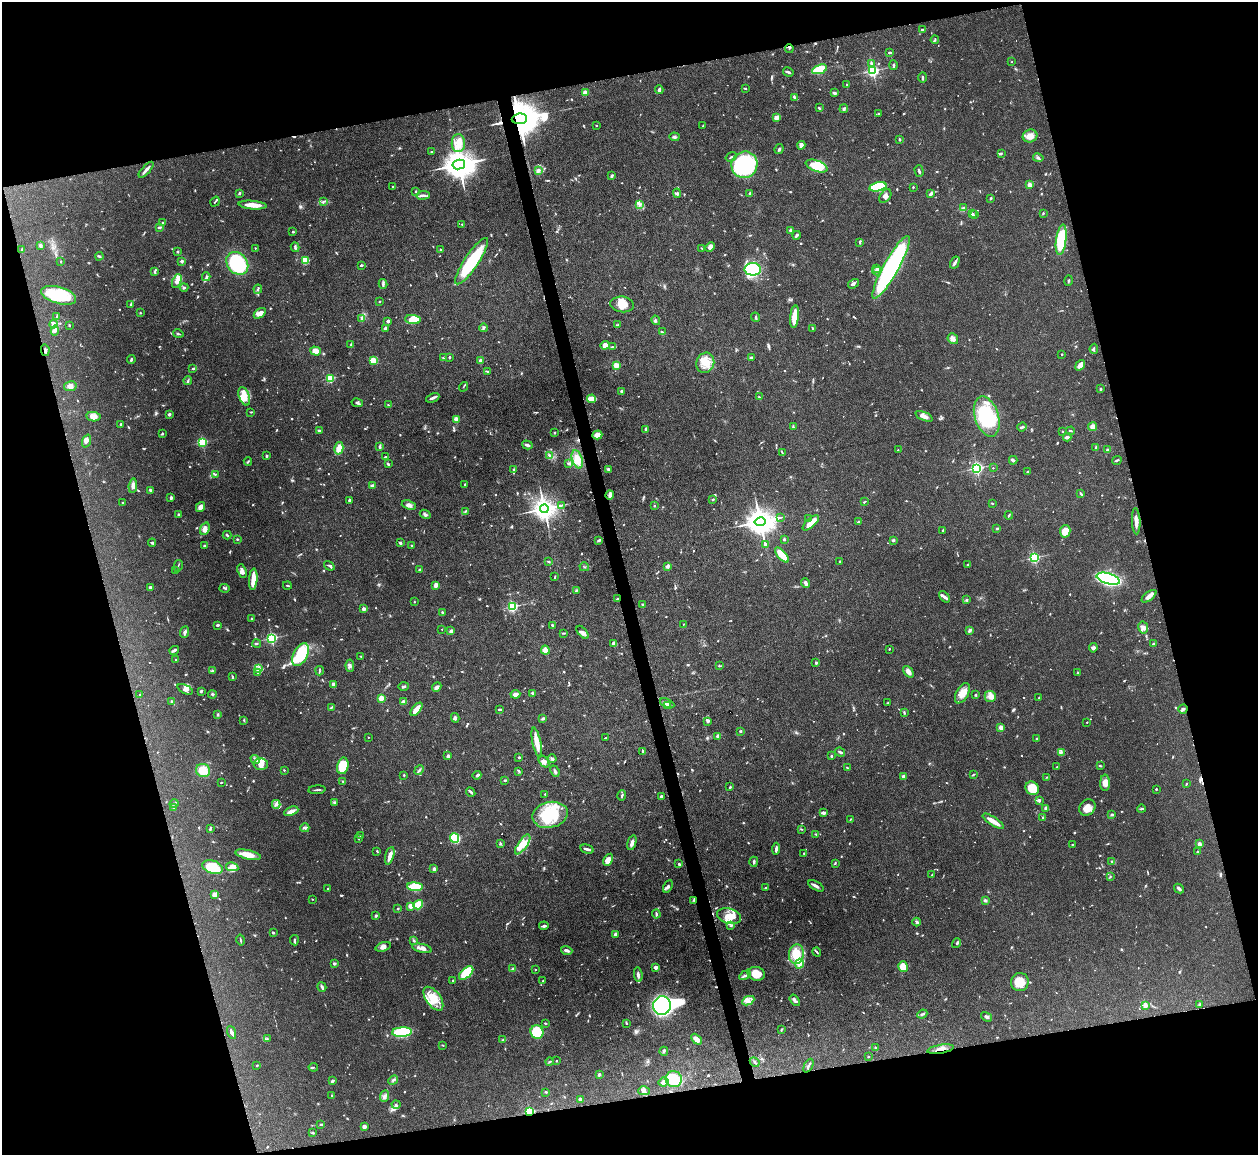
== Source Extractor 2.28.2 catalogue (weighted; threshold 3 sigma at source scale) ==
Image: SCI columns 1-5021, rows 256-4865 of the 5021 x 5000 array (HDU 1 of 3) = the unmasked area's bounding box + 8 px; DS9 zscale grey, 4 x 4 block average (1 PNG px = mean of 4 x 4 image px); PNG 1260 x 1157 px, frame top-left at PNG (2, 2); each listed source drawn as its Kron ellipse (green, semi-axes under 4 px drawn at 4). Shown black and unused: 30% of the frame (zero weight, under 3 of 6 exposures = <1% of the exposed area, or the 3 px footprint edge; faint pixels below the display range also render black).
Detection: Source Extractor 2.28.2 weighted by HDU 2 'WHT'. Background 0.146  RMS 0.0041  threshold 0.0169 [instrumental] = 3 sigma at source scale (4.09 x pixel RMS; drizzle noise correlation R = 1.36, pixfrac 0.8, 0.05/0.05 arcsec/px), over >= 5 px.
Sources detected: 1131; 12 too faint to see at this stretch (4 x 4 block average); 2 inside a brighter object's white glare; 6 cosmic-ray / hot-pixel residue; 2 long thin detections or spike segments (spike, bleed or trail) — neither listed nor drawn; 26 coinciding with a brighter row at this scale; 69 inside a brighter listed object's ellipse — not listed separately; of the other 1014, all 500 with FLUX_AUTO >= 1.75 (the completeness limit of this list) listed and drawn (514 fainter detections not listed), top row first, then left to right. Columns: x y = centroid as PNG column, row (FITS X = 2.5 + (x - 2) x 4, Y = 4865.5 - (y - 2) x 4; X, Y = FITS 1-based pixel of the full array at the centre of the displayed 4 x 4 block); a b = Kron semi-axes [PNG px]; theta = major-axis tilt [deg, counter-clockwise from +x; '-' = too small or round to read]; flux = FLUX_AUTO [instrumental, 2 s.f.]
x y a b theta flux
922 30 3 2 - 3.9
935 40 4 2 - 3.7
789 48 4 2 - 1.9
889 53 3 2 - 3.2
1012 62 2 2 - 1.9
871 63 4 2 - 4.1
893 65 5 2 - 4.1
820 69 8 3 21 110
873 71 2 2 - 550
788 72 5 2 - 4.2
923 78 5 2 - 3.4
847 85 2 2 - 6.5
745 88 3 2 - 2.2
659 90 4 2 - 6.4
585 93 2 2 - 55
834 93 4 2 - 5.2
794 97 4 3 - 4
819 108 3 2 - 3.2
844 109 4 2 - 3.7
878 113 2 2 - 2.1
776 118 4 3 - 14
519 119 7 5 6 8900
596 125 2 2 - 2
703 126 2 2 - 1.9
1030 136 7 6 - 17
674 137 5 3 - 4.3
900 139 3 2 - 3
458 143 9 6 -89 26
801 145 4 3 - 15
779 149 5 2 - 4.2
431 152 2 2 - 1.9
1001 153 3 2 - 2.3
731 157 6 2 34 3.3
1038 158 5 2 - 3.7
459 164 6 4 11 5600
744 165 13 12 - 330
817 166 11 5 -19 67
146 170 10 2 48 12
538 170 4 4 - 6.4
919 171 6 2 -75 4.5
612 176 3 2 - 5.7
1029 185 2 2 - 45
393 186 3 2 - 1.8
878 187 8 4 13 150
913 187 2 2 - 2.7
416 192 3 2 - 2.2
239 193 3 2 - 3.5
677 193 4 3 - 4.8
931 193 3 2 - 9.2
750 194 3 2 - 7.3
423 195 7 2 4 9
885 196 7 5 53 9.6
991 198 3 2 - 3.4
323 201 4 2 - 2.7
215 202 5 2 - 2.7
639 204 3 2 - 4.2
253 205 14 3 -5 30
963 208 2 2 - 5.1
1043 213 2 2 - 2.3
972 214 2 2 - 15
975 215 2 2 - 1.8
163 223 2 2 - 4.3
462 224 2 2 - 2.4
159 228 4 2 - 3.5
791 230 2 2 - 26
293 232 3 2 - 3
796 235 4 2 - 5.9
1061 240 15 5 83 140
860 242 4 2 - 3.3
41 246 3 2 - 6.4
295 247 5 2 - 3.7
710 247 5 3 - 13
255 248 2 2 - 2.9
702 248 4 2 - 2
22 250 4 2 - 4
440 250 3 3 - 2.4
178 252 2 2 - 7.4
99 256 4 3 - 3.4
305 260 4 4 - 34
61 261 2 2 - 1.8
182 261 2 2 - 22
472 261 27 7 56 150
955 262 6 2 61 8.2
237 263 12 10 -50 190
361 265 2 2 - 3.2
891 267 35 7 61 500
877 268 3 2 - 2.4
753 269 8 6 0 190
877 271 4 3 - 7.5
154 272 3 2 - 3.6
206 277 4 2 - 3.7
177 281 7 4 67 13
1069 281 5 2 - 2.3
383 284 5 3 - 4.3
853 284 6 3 32 5.1
184 287 4 2 - 4
258 289 4 2 - 3
58 295 18 8 -16 120
379 301 2 2 - 3.1
622 304 12 8 -7 29
131 305 4 3 - 5.3
140 313 2 2 - 2
260 313 7 3 36 16
57 317 3 2 - 2.4
755 317 5 2 - 3.8
794 317 11 3 85 61
362 319 2 2 - 2.5
413 319 8 4 -5 41
656 320 5 2 - 2.9
388 321 3 3 - 4.4
53 324 4 3 - 5.7
69 325 3 2 - 1.9
618 325 4 2 - 2.4
484 328 4 2 - 3.2
812 328 3 2 - 3
385 329 2 2 - 27
55 330 5 3 - 6.9
662 332 4 2 - 3
178 334 5 2 - 3
953 339 6 5 - 12
351 345 2 2 - 2
605 345 4 4 - 14
612 347 3 2 - 2.5
1094 349 5 2 - 3.1
45 350 6 2 -78 4.9
315 351 5 3 - 23
1062 354 2 2 - 2.4
444 357 4 2 - 2.6
450 357 2 2 - 3.4
751 358 4 3 - 3.9
131 360 4 2 - 4
373 360 4 3 - 33
480 361 2 2 - 31
705 363 10 9 - 33
616 365 2 2 - 92
1080 365 6 4 53 17
193 369 2 2 - 3.4
487 371 2 2 - 1.9
330 378 2 2 - 190
188 381 4 2 - 3.4
70 386 6 5 - 9.8
463 387 5 2 - 2.3
1100 389 3 3 - 2.8
622 391 2 2 - 21
244 396 9 5 -70 24
759 397 3 2 - 1.8
433 398 7 2 24 9.4
592 399 4 2 - 50
357 403 6 3 -12 5.5
388 405 2 2 - 1.8
251 412 3 2 - 2.2
169 414 2 2 - 5.5
924 416 9 3 -23 12
987 416 21 12 -72 160
93 417 7 4 -8 18
456 419 2 2 - 49
121 424 2 2 - 5.5
793 427 3 2 - 2
1022 427 5 2 - 3.2
1093 427 4 4 - 14
646 429 3 2 - 5.6
319 430 3 2 - 5.4
1071 431 4 2 - 2.4
1062 432 2 2 - 2.3
554 433 2 2 - 2.3
162 434 2 2 - 3.8
597 435 5 4 - 22
1067 437 4 3 - 6.8
86 441 7 3 70 8.2
202 442 2 2 - 280
527 445 5 2 - 5.8
380 446 4 2 - 4.7
339 448 6 3 75 27
1096 448 3 2 - 4.8
898 450 2 2 - 2.7
1108 450 3 2 - 6.4
782 452 4 2 - 2.4
549 455 3 2 - 3
266 456 2 2 - 12
385 457 4 2 - 2.7
577 459 9 5 -72 32
1013 460 4 2 - 7.8
1117 460 5 2 - 2.5
248 461 4 2 - 2.5
568 463 4 2 - 3.8
388 464 4 2 - 4.3
977 468 2 2 - 520
993 468 2 2 - 3.1
514 469 2 2 - 2.6
609 470 3 2 - 6
1028 472 3 2 - 2.1
215 474 2 2 - 1.8
373 485 4 3 - 4.9
465 485 3 2 - 3
133 486 7 3 84 12
150 490 2 2 - 13
1081 494 3 2 - 4.5
610 495 4 2 - 13
171 498 3 2 - 6.8
349 500 3 2 - 5.2
713 500 3 2 - 2
865 501 3 2 - 1.8
123 503 3 2 - 2.9
992 503 2 2 - 2.6
409 505 7 4 -19 9.4
561 505 3 2 - 2.7
654 506 2 2 - 6.4
200 507 5 4 - 13
544 509 4 3 - 2800
465 511 3 2 - 2.5
425 514 5 3 - 4.5
179 515 3 2 - 3.6
1009 515 4 2 - 2.9
780 517 3 2 - 1.9
808 519 2 2 - 1.8
1136 521 13 3 -88 19
760 522 5 4 - 4300
858 522 3 2 - 2.8
811 523 10 4 41 27
205 529 6 4 68 18
997 529 3 2 - 2.2
943 530 3 2 - 2.3
1065 531 6 5 - 29
227 535 4 2 - 4.1
237 539 2 2 - 2.3
784 539 2 2 - 13
598 540 4 3 - 3.4
893 540 4 2 - 3.2
152 543 4 2 - 3.6
400 543 3 2 - 5.7
765 544 3 2 - 4.9
204 546 2 2 - 3.9
411 546 2 2 - 3.6
782 555 9 4 -49 46
1034 558 2 2 - 370
840 561 2 2 - 2
549 562 3 2 - 2.7
968 565 3 2 - 3.5
178 566 6 2 78 2.5
329 566 6 2 -35 3.8
668 566 4 3 - 7.8
584 567 5 2 - 1.8
419 570 2 2 - 3.1
175 571 2 2 - 1.9
242 571 7 4 -71 9.3
555 577 4 2 - 2.1
253 579 11 3 85 29
1108 579 12 5 -16 460
806 583 5 2 - 7.9
287 585 4 2 - 2
436 585 4 3 - 14
150 587 3 3 - 4
225 588 5 3 - 3.2
576 591 4 2 - 2.8
1149 596 9 3 37 14
944 597 6 3 -49 7
617 599 3 2 - 1.9
967 600 2 2 - 7.1
415 602 2 2 - 1.8
643 605 3 2 - 2.9
512 607 2 2 - 390
363 609 2 2 - 33
442 612 3 2 - 2.4
251 618 2 2 - 5.5
683 624 2 2 - 1.9
218 625 3 2 - 5
552 625 2 2 - 3.9
1143 628 6 5 - 10
442 629 2 2 - 1.8
451 631 4 3 - 4.5
970 631 4 3 - 5.6
185 632 6 3 69 6.4
583 632 8 3 -49 7.2
563 633 3 2 - 2.5
272 638 2 2 - 440
257 643 4 2 - 2.8
613 643 3 3 - 6.8
1153 644 2 2 - 3
1093 648 4 3 - 5.4
889 649 2 2 - 2
174 650 5 3 - 5.8
545 650 5 4 - 20
300 655 12 7 62 140
361 656 2 2 - 1.8
175 659 2 2 - 2.4
816 663 2 2 - 11
350 666 6 3 -86 6.1
719 666 2 2 - 2.2
258 668 4 3 - 5.1
212 671 3 2 - 2.4
319 671 5 2 - 2.8
908 672 6 4 -49 13
258 673 2 2 - 1.9
1078 673 3 2 - 2.1
232 677 3 2 - 3
333 684 3 2 - 11
404 686 5 2 - 3.7
437 687 5 3 - 8.5
185 689 8 4 -25 9
201 691 2 2 - 3.7
533 693 4 2 - 3.4
962 693 11 6 60 24
212 694 4 2 - 3.1
515 694 5 4 - 11
140 695 2 2 - 1.9
976 695 2 2 - 8
990 696 6 5 - 14
381 698 2 2 - 71
1039 698 2 2 - 1.9
172 702 3 2 - 2.2
403 702 4 2 - 12
667 703 7 2 -24 9.1
888 703 3 2 - 2.2
667 706 2 2 - 13
331 707 3 2 - 2.6
416 709 8 3 51 37
1183 709 5 3 - 6.5
499 710 4 2 - 4.3
904 713 3 2 - 2.7
218 715 3 2 - 3.1
455 718 5 3 - 4.4
543 718 3 3 - 3.4
244 720 3 2 - 2
707 722 3 3 - 2.8
1087 722 2 2 - 3.1
1001 727 2 2 - 44
740 731 3 2 - 3.3
718 736 2 2 - 35
368 737 2 2 - 2.2
605 738 3 2 - 2
1036 739 2 2 - 3.1
537 743 15 4 -78 34
642 751 3 2 - 2.1
840 752 5 2 - 4.7
1061 752 4 2 - 3.3
448 756 4 3 - 4.9
831 756 2 2 - 11
519 757 2 2 - 5.2
255 759 5 2 - 4.1
552 759 4 3 - 4.6
544 761 7 4 -52 8.6
261 764 7 6 - 18
343 766 8 5 77 63
1100 766 3 2 - 2.8
847 767 2 2 - 1.8
1057 767 2 2 - 3.3
203 770 7 6 - 35
284 770 2 2 - 2.5
419 770 5 2 - 3.1
519 771 3 3 - 2.8
555 771 6 3 -66 5.2
404 775 2 2 - 4.8
477 775 4 2 - 3.6
973 775 2 2 - 1.8
903 776 2 2 - 12
1047 777 3 2 - 2.3
505 780 3 2 - 3.3
343 781 4 2 - 2.2
221 782 2 2 - 2.3
1105 783 8 5 89 14
1186 784 3 2 - 2.2
730 787 3 2 - 2.8
1032 788 7 6 - 58
1156 789 2 2 - 2.6
317 790 8 2 5 4.5
471 792 5 2 - 4.4
545 794 2 2 - 5.3
622 795 5 2 - 3.8
661 796 2 2 - 17
1039 800 3 2 - 2.8
334 802 3 2 - 2.2
174 803 4 2 - 4.5
276 804 4 4 - 7.6
174 807 2 2 - 4.7
1045 808 3 2 - 5.4
1087 808 9 7 44 24
1141 809 4 2 - 4
291 811 7 3 23 15
823 813 4 3 - 6.8
550 815 18 13 13 130
1112 815 3 2 - 3.6
1043 817 2 2 - 2.4
851 819 4 2 - 1.8
993 821 12 2 -33 32
210 828 4 2 - 3
305 828 4 4 - 5.6
801 829 3 2 - 2
816 834 3 2 - 2.9
360 835 2 2 - 1.9
358 838 4 2 - 2.5
455 838 5 4 - 88
632 843 7 3 73 13
500 844 4 3 - 3.3
523 844 11 4 55 21
1199 844 2 2 - 24
1072 845 2 2 - 1.9
587 849 7 2 -14 8.3
776 849 6 2 84 6.9
377 851 3 2 - 2
1198 852 3 2 - 2
804 853 2 2 - 2.2
248 855 13 4 -13 28
390 856 9 3 74 19
608 860 6 3 60 20
1112 861 3 2 - 2.2
754 862 5 2 - 3.9
835 863 3 2 - 2.4
679 864 4 3 - 3.8
213 867 10 6 -18 92
232 867 6 4 -12 16
434 869 2 2 - 23
932 875 2 2 - 2.5
1110 876 3 2 - 2.3
668 886 7 4 63 6.2
816 886 8 2 -30 7.7
415 887 8 4 -4 73
765 888 2 2 - 3.3
1179 888 5 2 - 6.5
328 889 2 2 - 1.8
215 894 4 3 - 16
312 899 2 2 - 2.3
694 900 3 2 - 2.5
985 900 3 3 - 4.3
418 905 5 4 - 63
410 906 2 2 - 44
398 909 2 2 - 3.4
656 914 4 2 - 4
376 916 2 2 - 6.3
729 916 12 7 -16 31
917 922 4 3 - 5.3
544 926 5 2 - 6.1
731 926 3 2 - 2
273 933 2 2 - 3.7
615 934 4 2 - 6.9
241 940 5 2 - 2.8
294 940 5 2 - 4
414 941 3 2 - 3
957 943 5 2 - 4
383 947 8 4 18 9.5
422 948 10 4 -14 16
567 950 6 2 -17 9.1
817 952 5 2 - 2.8
796 954 10 7 84 63
334 963 3 3 - 3.6
799 964 5 4 - 14
656 967 2 2 - 12
903 967 5 5 - 39
512 969 3 2 - 2.4
535 970 2 2 - 1.9
466 973 9 4 43 100
756 974 8 7 - 42
638 975 7 3 -81 8.6
745 975 6 2 29 5.7
453 980 2 2 - 1.8
543 981 2 2 - 2.6
1020 982 9 9 - 38
322 987 5 2 - 6.8
433 999 13 7 -55 40
795 1000 6 3 -55 7
748 1001 6 4 25 13
1145 1005 4 2 - 16
1199 1005 3 2 - 4.5
662 1006 9 9 - 390
922 1014 5 2 - 4.9
986 1017 6 2 -33 4.1
545 1023 3 2 - 1.9
626 1023 3 2 - 2.7
781 1030 3 2 - 1.8
232 1032 6 2 -67 9.4
402 1032 10 4 4 170
537 1032 7 6 - 110
267 1039 4 2 - 2.4
696 1039 6 4 -47 15
503 1040 3 3 - 2.3
443 1045 3 2 - 1.9
876 1048 3 2 - 2.5
940 1049 13 2 9 12
664 1051 4 2 - 4
868 1057 2 2 - 2.8
556 1061 2 2 - 4.6
549 1062 4 2 - 2.3
755 1062 5 2 - 4.2
257 1065 2 2 - 3.4
808 1066 7 2 64 3.9
313 1067 4 2 - 2.2
599 1074 3 2 - 3.5
674 1079 8 8 - 110
393 1080 5 3 - 4.4
332 1081 4 3 - 3.4
663 1082 5 2 - 15
644 1091 6 4 1 7
546 1092 3 2 - 2
332 1096 3 2 - 2
385 1096 6 4 67 7.8
580 1099 4 3 - 6
396 1104 4 2 - 2.6
530 1112 2 2 - 200
321 1124 4 2 - 2.5
364 1127 3 3 - 8.6
313 1133 2 2 - 3.1
Overlapping masked pixels (flux is a lower limit): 6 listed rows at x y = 519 119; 45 350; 617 599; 694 900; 940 1049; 530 1112
Diffuse or blended objects may show on this block-average render without a row.